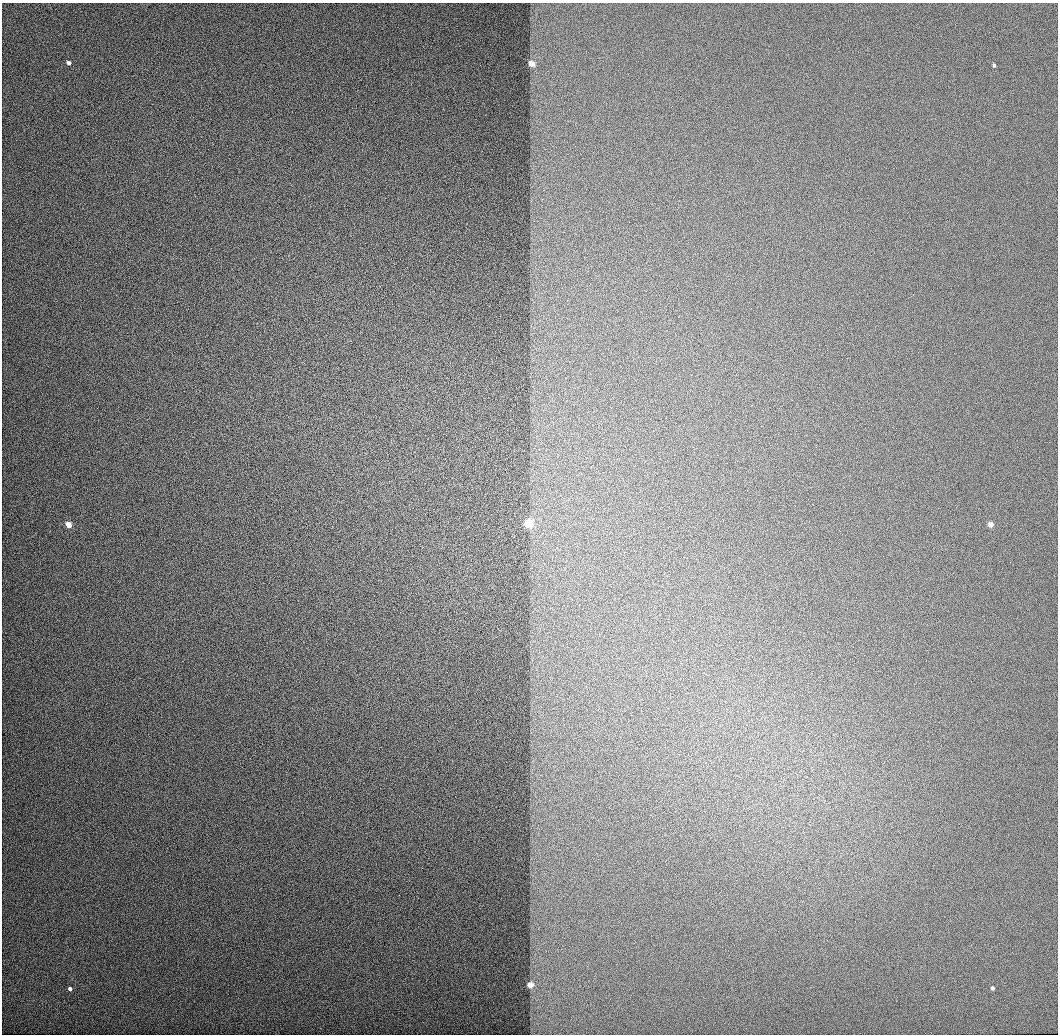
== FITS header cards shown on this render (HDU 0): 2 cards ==
NAXIS1  =                 1056 / Length of Axis 1 (Serial)
NAXIS2  =                 1032 / Length of Axis 2 (Parallel)

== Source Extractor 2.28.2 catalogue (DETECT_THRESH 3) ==
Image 1056 x 1032 px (HDU 0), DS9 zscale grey, 1 PNG px = 1 image px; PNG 1060 x 1036 px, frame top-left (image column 1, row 1032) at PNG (2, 3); no overlay
Background 515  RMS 3.2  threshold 9.63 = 3 sigma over >= 5 px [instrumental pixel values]
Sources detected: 9; all 9 listed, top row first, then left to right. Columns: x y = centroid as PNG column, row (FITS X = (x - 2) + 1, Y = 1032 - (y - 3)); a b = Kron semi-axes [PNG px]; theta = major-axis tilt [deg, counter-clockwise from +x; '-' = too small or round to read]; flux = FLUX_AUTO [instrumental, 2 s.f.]
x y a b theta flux
68 63 4 3 - 3100
531 64 4 3 - 15000
994 65 3 3 - 2900
529 524 3 3 - 69000
68 525 4 3 - 17000
990 525 3 3 - 16000
530 985 3 3 - 20000
992 988 3 3 - 2800
70 989 3 3 - 3300